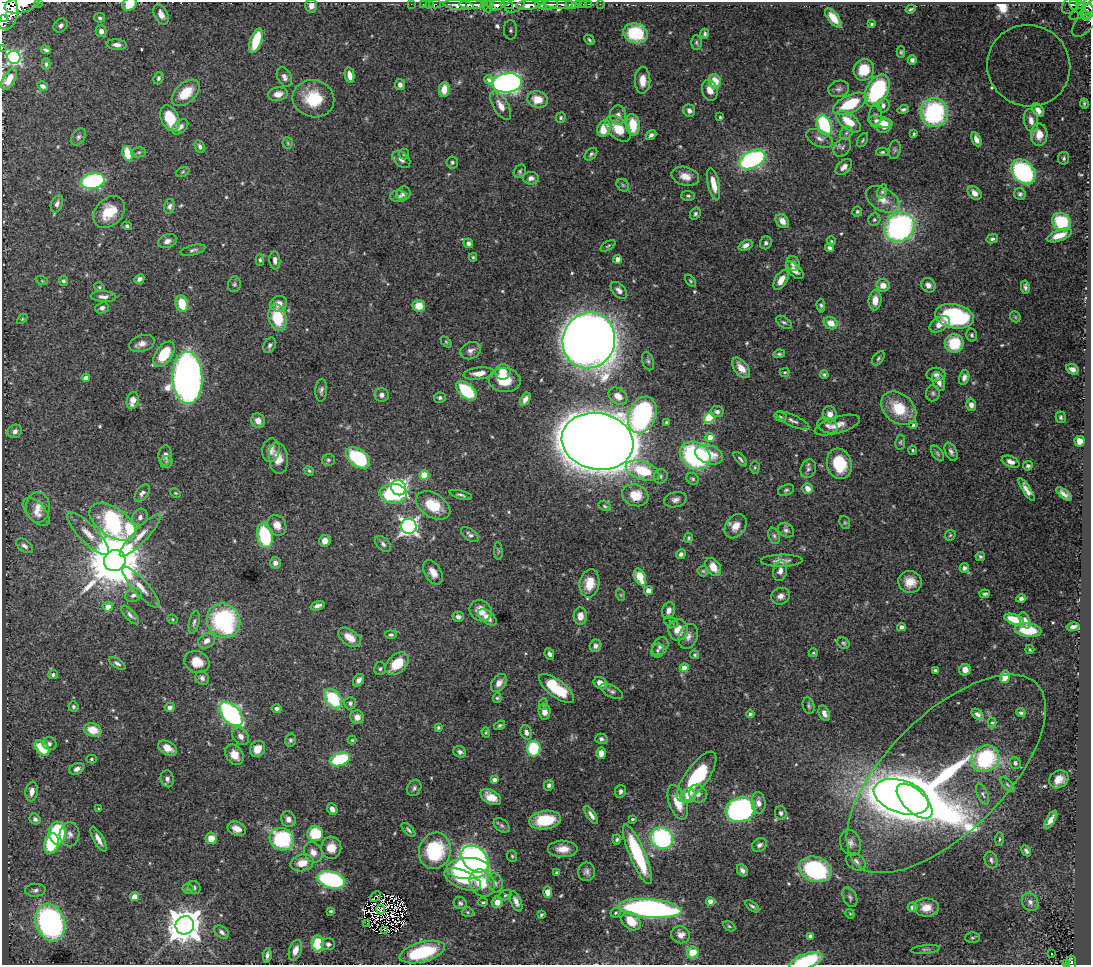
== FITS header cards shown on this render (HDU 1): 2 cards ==
NAXIS1  =                 1089
NAXIS2  =                  963

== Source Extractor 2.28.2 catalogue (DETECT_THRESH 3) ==
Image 1089 x 963 px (HDU 1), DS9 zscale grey, 1 PNG px = 1 image px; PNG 1093 x 967 px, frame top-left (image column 1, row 963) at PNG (2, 2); each listed source drawn as its Kron ellipse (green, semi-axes under 4 px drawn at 4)
Background 1.51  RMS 0.02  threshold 0.0592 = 3 sigma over >= 5 px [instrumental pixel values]
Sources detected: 566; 4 with non-positive FLUX_AUTO (blend fragments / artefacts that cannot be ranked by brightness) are neither listed nor drawn; of the other 562, the 500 brightest by FLUX_AUTO listed and drawn (62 fainter detections omitted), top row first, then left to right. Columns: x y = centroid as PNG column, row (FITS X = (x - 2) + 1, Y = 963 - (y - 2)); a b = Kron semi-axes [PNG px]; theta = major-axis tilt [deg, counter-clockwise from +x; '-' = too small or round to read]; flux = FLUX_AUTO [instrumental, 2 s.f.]
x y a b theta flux
38 2 3 2 - 74
22 4 18 8 16 5800
130 4 8 6 30 23
411 4 2 2 - 26
423 4 2 2 - 26
429 4 2 2 - 31
435 4 6 3 1 51
490 4 4 3 - 200
507 4 6 3 -10 610
561 4 18 4 -4 750
569 4 3 3 - 280
579 4 4 3 - 100
583 4 3 2 - 20
589 4 3 2 - 38
600 4 2 2 - 19
1074 4 5 4 - 440
1079 4 3 3 - 300
459 5 15 5 -5 2800
472 5 13 3 0 2700
487 5 7 2 -65 280
497 5 8 5 23 1500
515 5 11 6 29 1200
527 5 11 4 4 4300
541 5 6 3 -15 1100
549 5 9 4 14 2600
1070 5 9 7 53 400
311 6 7 6 - 7.6
1088 6 22 7 36 1100
1081 8 6 3 57 190
5 9 20 13 -85 11000
911 9 5 3 - 2.1
1088 11 7 6 - 420
161 14 11 6 -64 9.5
1085 15 6 3 -49 290
1089 16 25 9 53 540
4 18 4 2 - 890
100 18 5 5 - 3
833 18 11 5 -52 18
872 24 3 3 - 1.9
61 25 8 6 45 5.5
511 30 10 6 -90 5.1
101 31 6 5 - 6.2
636 33 12 10 -18 72
705 34 5 4 - 2.8
589 40 6 3 -46 2
256 41 13 5 72 57
696 42 7 5 90 2.8
117 45 10 5 -6 6.6
2 48 2 2 - 18
46 50 5 3 - 2.7
901 52 6 4 88 1.9
14 57 7 6 - 230
912 60 4 4 - 4.2
46 64 6 4 -89 2.6
1029 66 42 40 -28 200
864 70 11 10 - 33
349 75 8 5 -78 11
284 77 10 7 -64 5.8
158 78 6 5 - 3.1
9 79 12 6 59 15
489 80 5 4 - 2.4
643 80 13 7 89 19
715 81 7 6 - 26
507 83 15 9 6 670
400 85 6 5 - 5.2
43 86 5 4 - 4.2
444 89 7 5 83 13
839 89 10 8 15 5.2
710 90 10 7 -74 12
877 90 17 10 61 160
186 93 16 10 42 32
278 94 10 6 10 11
313 99 21 18 -13 52
537 99 10 8 -14 19
850 104 18 8 26 61
1084 104 5 3 - 2.1
883 105 7 6 - 4.5
501 106 16 7 -59 13
903 109 6 4 18 3.1
1038 110 7 5 -56 8.5
689 111 6 5 - 6.5
934 112 14 13 - 170
618 115 9 8 - 8.4
875 115 12 6 85 3.9
720 117 4 4 - 1.7
170 118 13 8 -67 49
561 118 5 4 - 2.6
1031 120 11 7 -79 8.9
849 122 14 7 -38 29
880 122 12 5 -11 20
633 125 11 7 -84 36
824 125 11 6 -68 130
884 126 8 6 29 9.8
180 127 9 6 39 7.6
604 129 8 6 69 31
618 129 15 9 -46 28
846 133 7 5 47 3.3
914 134 4 3 - 1.7
651 135 6 4 38 4.6
1039 135 11 8 89 14
78 137 9 6 58 3.8
819 138 14 8 -25 8.3
976 139 7 4 -65 6.1
863 140 8 4 60 2.2
288 143 6 5 - 2.1
200 147 7 5 -64 4
842 147 10 7 49 4.6
895 150 9 6 80 3.3
139 152 7 5 6 2.4
882 152 6 4 1 2.1
127 154 8 5 -75 28
404 154 5 5 - 2.1
591 154 7 5 45 3
1064 158 6 5 - 2.7
401 159 10 6 -40 7.6
752 160 14 8 26 260
452 162 6 6 - 3
844 167 10 6 43 7.1
520 171 7 5 57 2.6
183 172 7 4 21 2.1
1023 172 14 10 -45 210
685 176 14 9 -15 15
531 178 8 6 -1 6.3
93 181 12 7 12 200
714 184 16 5 -78 20
623 185 7 5 -46 2.4
882 192 7 4 73 2.5
404 193 7 7 - 7.5
975 193 8 5 -48 9.8
1020 194 6 5 - 3.4
398 196 8 6 2 5.2
688 196 6 5 - 2.5
882 199 18 11 -30 19
57 204 9 5 69 4.9
169 206 7 5 75 4.3
857 211 5 5 - 2.2
109 212 18 13 46 36
695 214 6 5 - 2.9
874 220 6 5 - 2.8
782 221 8 6 -51 10
1061 222 10 8 -39 79
127 226 5 4 - 2.7
899 227 16 14 43 350
1059 235 13 5 20 21
992 239 6 4 8 3.1
167 241 10 6 20 6.9
831 241 4 4 - 1.6
468 243 5 4 - 4.8
766 243 6 6 - 3.3
746 245 7 5 25 6.3
608 246 8 4 32 2
830 248 4 4 - 3.8
193 250 13 5 13 4.1
473 257 4 3 - 1.7
618 259 4 4 - 12
260 260 6 4 -88 2.5
275 260 9 5 -84 6.5
793 263 7 6 - 5.7
795 270 11 6 -45 9.2
139 279 5 4 - 5.3
781 280 11 6 59 15
42 281 6 4 -19 1.7
63 281 5 4 - 2.5
690 281 7 4 -49 1.9
234 284 8 6 83 3
883 285 7 6 - 13
928 285 8 6 -48 7.2
99 287 5 4 - 2
1025 287 6 4 -80 3.5
619 290 10 6 -47 6.4
103 297 13 5 -2 6.6
875 300 10 6 85 14
182 304 8 6 -77 36
279 304 8 7 - 11
419 306 6 6 - 23
821 306 7 4 -84 2.9
102 308 7 5 19 3.9
954 316 19 12 -11 170
1015 317 6 4 -47 1.7
277 318 13 9 -79 58
22 319 6 3 45 1.6
784 322 9 5 -34 3.3
831 323 7 6 - 17
940 324 11 7 31 11
972 335 6 5 - 2.6
589 340 28 26 71 2600
446 342 6 4 -46 1.6
142 343 13 8 17 9.3
954 343 9 9 - 57
270 345 8 5 64 4.2
470 351 11 8 24 6.9
164 354 14 8 56 51
779 354 6 4 7 2.4
878 358 8 5 54 3
648 361 9 5 -74 3.7
741 368 12 6 -53 15
1072 369 7 5 -26 7
503 372 8 7 - 18
785 372 5 3 - 1.6
479 373 15 6 7 13
824 374 4 4 - 2.2
936 375 9 7 -1 5
964 377 7 5 75 5.6
86 378 4 4 - 11
187 378 26 15 -87 1100
505 380 16 12 -8 34
939 381 10 6 -69 10
321 390 11 6 85 4.7
466 391 12 7 -42 86
933 393 8 7 - 3.5
382 395 7 7 - 5.9
618 396 10 7 -36 13
440 398 6 5 - 3.5
525 399 7 4 59 8.1
133 400 9 6 76 15
971 405 6 5 - 7.5
899 408 19 14 -39 48
717 412 6 5 - 4.9
830 414 8 7 - 10
642 415 19 13 68 230
781 417 6 4 -18 2.1
1061 417 6 5 - 3.3
709 418 5 5 - 89
258 421 7 6 - 9.9
793 421 18 5 -25 6.6
666 422 3 3 - 2.8
837 425 23 8 16 17
913 425 4 4 - 2
828 426 10 7 -22 6.5
15 431 7 6 - 6.1
710 438 4 4 - 21
598 441 36 28 -11 5800
1080 441 5 5 - 15
900 442 7 4 79 2.3
271 450 12 8 82 10
912 450 4 4 - 1.7
951 452 9 5 -65 4.4
937 453 9 5 -54 2.9
165 455 10 6 83 6.7
709 455 14 9 -19 30
695 456 16 13 -34 210
278 458 15 9 -84 17
358 458 14 8 -38 120
740 459 9 3 -48 2.9
328 460 6 6 - 3
167 462 6 5 - 2.8
1011 462 9 5 -21 7.3
839 464 15 12 -74 58
1028 466 5 4 - 3
755 467 6 4 89 2
808 469 9 7 68 5
309 471 5 4 - 2.1
643 471 17 9 -19 57
424 475 5 4 - 46
661 476 7 6 - 3.2
693 479 7 5 -32 2.6
398 488 8 7 - 410
808 488 5 5 - 10
786 490 8 5 23 3
1027 490 13 4 -58 7.8
142 493 10 5 53 4.8
176 493 5 4 - 1.7
393 494 13 10 -4 110
1064 494 9 4 -39 7.3
461 495 11 4 -15 3.7
635 495 13 11 -19 30
675 500 11 7 14 6.6
433 505 19 12 -31 45
605 506 7 4 -28 2.1
38 507 15 12 -90 15
36 512 17 9 -47 11
140 517 9 7 63 5.4
113 522 26 14 -34 380
845 522 6 5 - 2.2
277 525 11 9 -58 12
409 526 7 7 - 520
736 526 13 9 56 15
786 530 9 6 -35 4.8
88 534 28 8 -46 20
470 535 10 5 -37 4.1
950 535 6 5 - 2
140 536 28 7 46 18
265 536 12 7 -76 100
774 536 8 5 -70 3.6
688 538 5 3 - 1.8
325 541 6 5 - 9.8
383 544 10 6 -46 4.8
24 546 9 5 -37 5.2
498 551 9 3 -86 1.7
681 554 5 4 - 3.9
980 556 5 4 - 2.7
115 561 11 10 - 10000
782 561 21 6 1 11
275 563 6 5 - 5.9
713 567 10 7 -57 18
964 568 5 5 - 3.9
703 571 5 5 - 2.1
780 571 10 7 77 7.4
433 572 13 8 -59 12
640 577 9 5 -66 30
910 582 12 11 - 19
590 583 14 9 80 28
141 587 27 7 -48 16
648 591 4 4 - 15
985 594 5 3 - 2.4
133 595 8 6 24 5.4
621 595 6 4 -71 1.8
781 596 10 8 22 7.6
1021 598 4 4 - 4.2
317 606 7 4 19 5.1
108 607 5 4 - 18
481 610 11 10 - 20
669 610 9 6 72 8.1
130 615 12 5 -46 4.6
580 616 8 6 86 13
458 617 5 5 - 4.5
487 617 11 6 -37 11
173 619 6 4 -23 2
1014 619 10 5 -19 31
1025 620 8 5 -66 7
224 621 18 16 -54 170
194 622 11 5 78 3.8
671 622 7 5 -32 3.1
901 627 4 4 - 5.4
1073 627 6 3 13 5
678 630 11 9 89 22
1028 630 13 7 -5 37
391 635 5 4 - 2.3
688 636 13 9 71 8.6
350 637 13 7 -35 17
207 641 9 7 36 8.9
844 643 6 5 - 2.5
595 646 6 5 - 5.1
660 646 10 7 55 5.7
1030 649 5 3 - 1.8
657 650 7 6 - 2.9
813 653 4 3 - 1.6
549 654 6 4 -64 4.6
695 655 4 4 - 1.9
197 662 13 10 -24 20
117 663 9 4 -32 3.9
397 664 13 9 43 39
684 668 4 4 - 21
380 669 6 5 - 2.7
935 670 4 3 - 2.8
965 670 6 5 - 9.2
53 675 5 4 - 3.7
1005 677 6 5 - 24
202 678 7 6 - 4.8
359 680 7 5 53 6.3
499 683 10 6 56 10
600 683 7 5 -34 11
557 689 21 8 -37 62
612 691 12 6 -28 4.2
497 698 5 4 - 2.2
333 699 11 7 -52 76
350 703 6 6 - 3.8
543 704 6 4 83 2
809 706 8 5 -73 3
73 707 5 5 - 2.9
170 707 5 4 - 4.8
277 709 5 4 - 4.2
544 712 8 6 -86 9.6
824 713 8 5 -67 7.2
1021 713 4 3 - 2.4
231 714 14 9 -47 270
750 714 4 4 - 3.3
978 714 7 4 -40 4.5
357 717 7 6 - 8.4
992 723 5 4 - 1.7
500 725 6 4 36 2.3
438 727 4 4 - 2.2
93 730 9 6 -15 27
486 732 5 4 - 1.6
526 732 7 5 -68 6.1
241 736 10 7 -50 8.7
601 739 6 5 - 4.1
290 740 6 5 - 2.8
352 740 4 4 - 1.7
49 744 7 6 - 4.7
42 748 9 6 -48 49
167 748 10 6 -29 13
257 749 8 7 - 18
534 749 8 6 -87 79
460 752 6 5 - 4.3
601 753 6 5 - 11
234 755 11 8 -55 15
91 759 5 4 - 1.8
340 759 10 6 19 95
985 759 14 12 34 120
1015 763 6 5 - 3
77 769 8 5 25 6.7
946 774 128 59 45 910
697 777 30 11 54 110
167 779 8 6 -76 5.5
1059 779 10 8 33 14
494 780 4 4 - 5.2
549 785 5 5 - 4.4
1007 785 9 4 -46 2.4
414 788 8 6 62 3.9
620 791 6 5 - 4.5
32 792 10 6 82 10
698 794 9 8 - 8.7
983 794 11 5 -66 3.3
688 796 7 7 - 25
491 797 11 7 -30 17
901 797 28 16 -19 1600
915 801 22 11 -44 1300
678 802 18 8 -71 31
758 803 11 7 -85 8.9
99 809 4 3 - 1.6
332 809 6 5 - 5.9
740 810 15 12 17 360
781 813 7 6 - 3.6
591 815 10 4 -57 6.3
35 819 6 5 - 4.7
288 819 8 7 - 8.1
632 819 4 4 - 2.1
545 820 16 9 8 52
1051 820 10 4 59 8.3
502 825 9 6 -39 3.8
237 829 9 6 -22 11
409 830 9 4 -44 2.9
57 833 11 8 -86 120
315 833 8 7 - 50
70 834 12 10 86 9.1
211 838 6 5 - 21
662 838 11 10 - 210
98 839 14 5 -61 11
282 839 12 11 - 130
617 839 5 4 - 2.8
999 839 7 3 89 1.7
850 843 13 10 -69 8.8
51 844 10 7 78 77
759 845 8 6 29 5
331 848 11 10 - 17
563 849 15 8 -1 16
435 851 18 16 73 110
1026 851 6 4 -59 3.3
313 852 10 9 - 10
637 854 32 8 -67 110
512 856 6 5 - 2.1
475 859 15 11 -42 320
991 860 8 6 -72 4.1
856 862 10 7 -36 8.3
302 863 12 8 16 20
468 869 21 10 1 390
815 869 16 12 -20 170
742 870 6 5 - 5
587 872 9 8 - 5.4
557 873 4 3 - 3.4
331 880 14 8 -16 210
463 880 19 9 -23 41
482 883 14 11 -57 49
495 883 9 7 -73 6.1
194 887 7 5 -58 2.6
188 889 6 5 - 2.3
35 890 10 6 2 5.1
548 892 6 4 -89 20
505 895 6 5 - 2.2
375 896 6 2 42 3
135 897 4 4 - 26
850 897 10 6 -64 4.2
516 901 11 5 -67 7.5
710 901 4 4 - 12
483 902 5 3 - 1.7
497 902 6 5 - 13
1030 902 9 8 - 6.5
460 903 6 6 - 3.4
752 906 8 4 -38 3.1
912 907 5 4 - 7.9
650 908 31 9 -5 450
926 908 12 9 -1 16
381 910 4 2 - 2.1
331 911 4 3 - 1.7
468 912 6 5 - 2
616 913 5 4 - 2.1
850 914 5 4 - 1.6
541 915 4 3 - 2
631 921 11 8 -41 29
50 922 19 14 -71 360
367 923 3 2 - 2.7
185 925 9 9 - 3100
729 926 6 4 -30 2.1
385 930 3 2 - 2.6
222 932 8 5 -38 4
681 935 9 8 - 9.3
810 936 4 4 - 7.7
972 938 7 5 0 2.6
318 944 8 6 -86 56
328 944 7 6 - 4.3
925 949 15 3 6 3.3
295 950 11 6 71 12
422 952 23 10 16 110
693 952 6 5 - 34
1051 954 3 2 - 4.8
267 955 7 3 83 4.4
806 961 17 7 19 94
1071 962 7 4 -83 250
1067 963 4 3 - 80
At the frame edge (FLAGS 8, measured only in part): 11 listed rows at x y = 38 2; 22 4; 130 4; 1088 6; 5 9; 1089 16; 4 18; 2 48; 806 961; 1071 962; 1067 963
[62 fainter detections neither listed nor drawn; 4 non-positive-flux detections neither listed nor drawn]